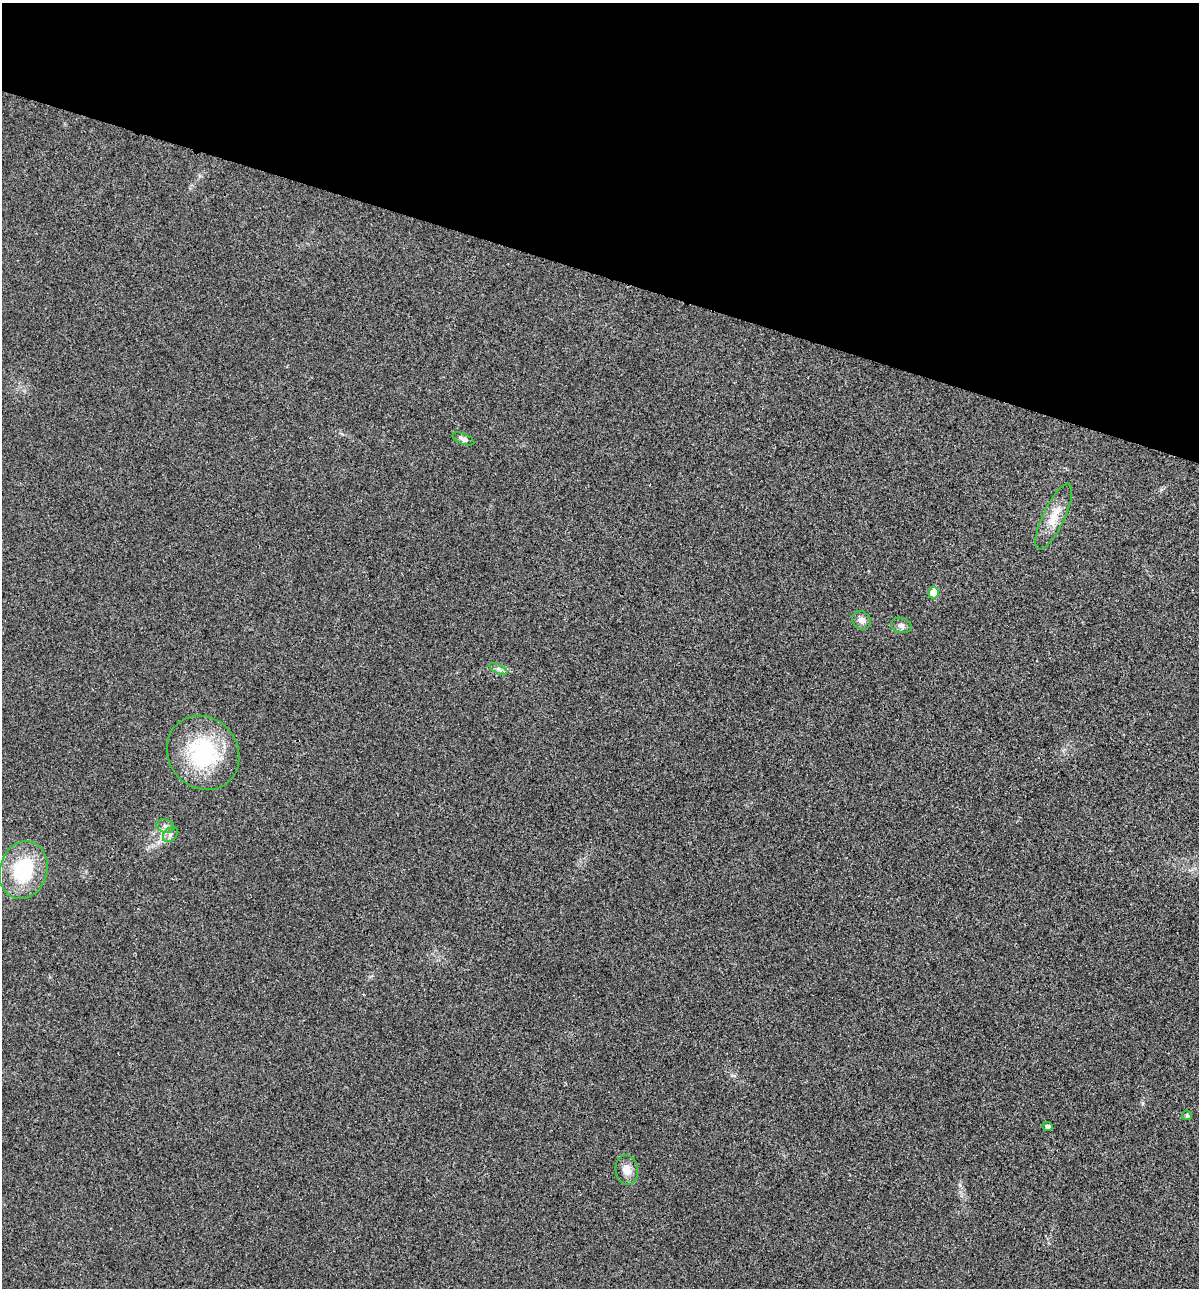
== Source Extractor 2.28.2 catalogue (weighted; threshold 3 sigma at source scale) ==
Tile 2 of 4 x 4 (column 2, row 1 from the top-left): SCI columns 1327-2523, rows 3864-5149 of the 5170 x 5154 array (HDU 1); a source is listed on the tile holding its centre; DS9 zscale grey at full resolution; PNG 1201 x 1290 px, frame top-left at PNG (2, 3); each listed source drawn as its Kron ellipse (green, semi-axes under 4 px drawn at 4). Shown black and unused: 21% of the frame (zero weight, under 3 of 4 exposures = <1% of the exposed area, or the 3 px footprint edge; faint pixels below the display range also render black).
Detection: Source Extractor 2.28.2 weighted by HDU 2 'WHT'; one run over the whole footprint, this tile lists its part. Background 0.0252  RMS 0.0059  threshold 0.0267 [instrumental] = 3 sigma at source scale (4.5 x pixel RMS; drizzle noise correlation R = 1.50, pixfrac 1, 0.05/0.05 arcsec/px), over >= 5 px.
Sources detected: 13; all 13 listed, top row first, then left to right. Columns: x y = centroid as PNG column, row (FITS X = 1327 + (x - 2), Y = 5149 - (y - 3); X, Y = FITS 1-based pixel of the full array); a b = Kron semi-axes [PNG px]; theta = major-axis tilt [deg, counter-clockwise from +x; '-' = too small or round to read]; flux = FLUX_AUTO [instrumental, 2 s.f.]
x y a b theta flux
463 439 11 5 -23 2.5
1054 517 36 11 65 11
934 593 6 5 - 11
862 620 10 8 -43 3.5
901 625 10 7 -16 2.3
498 669 10 4 -26 1.7
203 753 39 34 -51 57
165 826 9 6 -17 2.2
170 834 9 6 48 1.9
23 870 29 23 72 40
1187 1115 5 5 - 1.3
1047 1126 5 4 - 1.6
627 1170 15 11 -84 5.6
Unlisted compact peaks at least as high as the median listed source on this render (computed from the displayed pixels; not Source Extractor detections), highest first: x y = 960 1185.